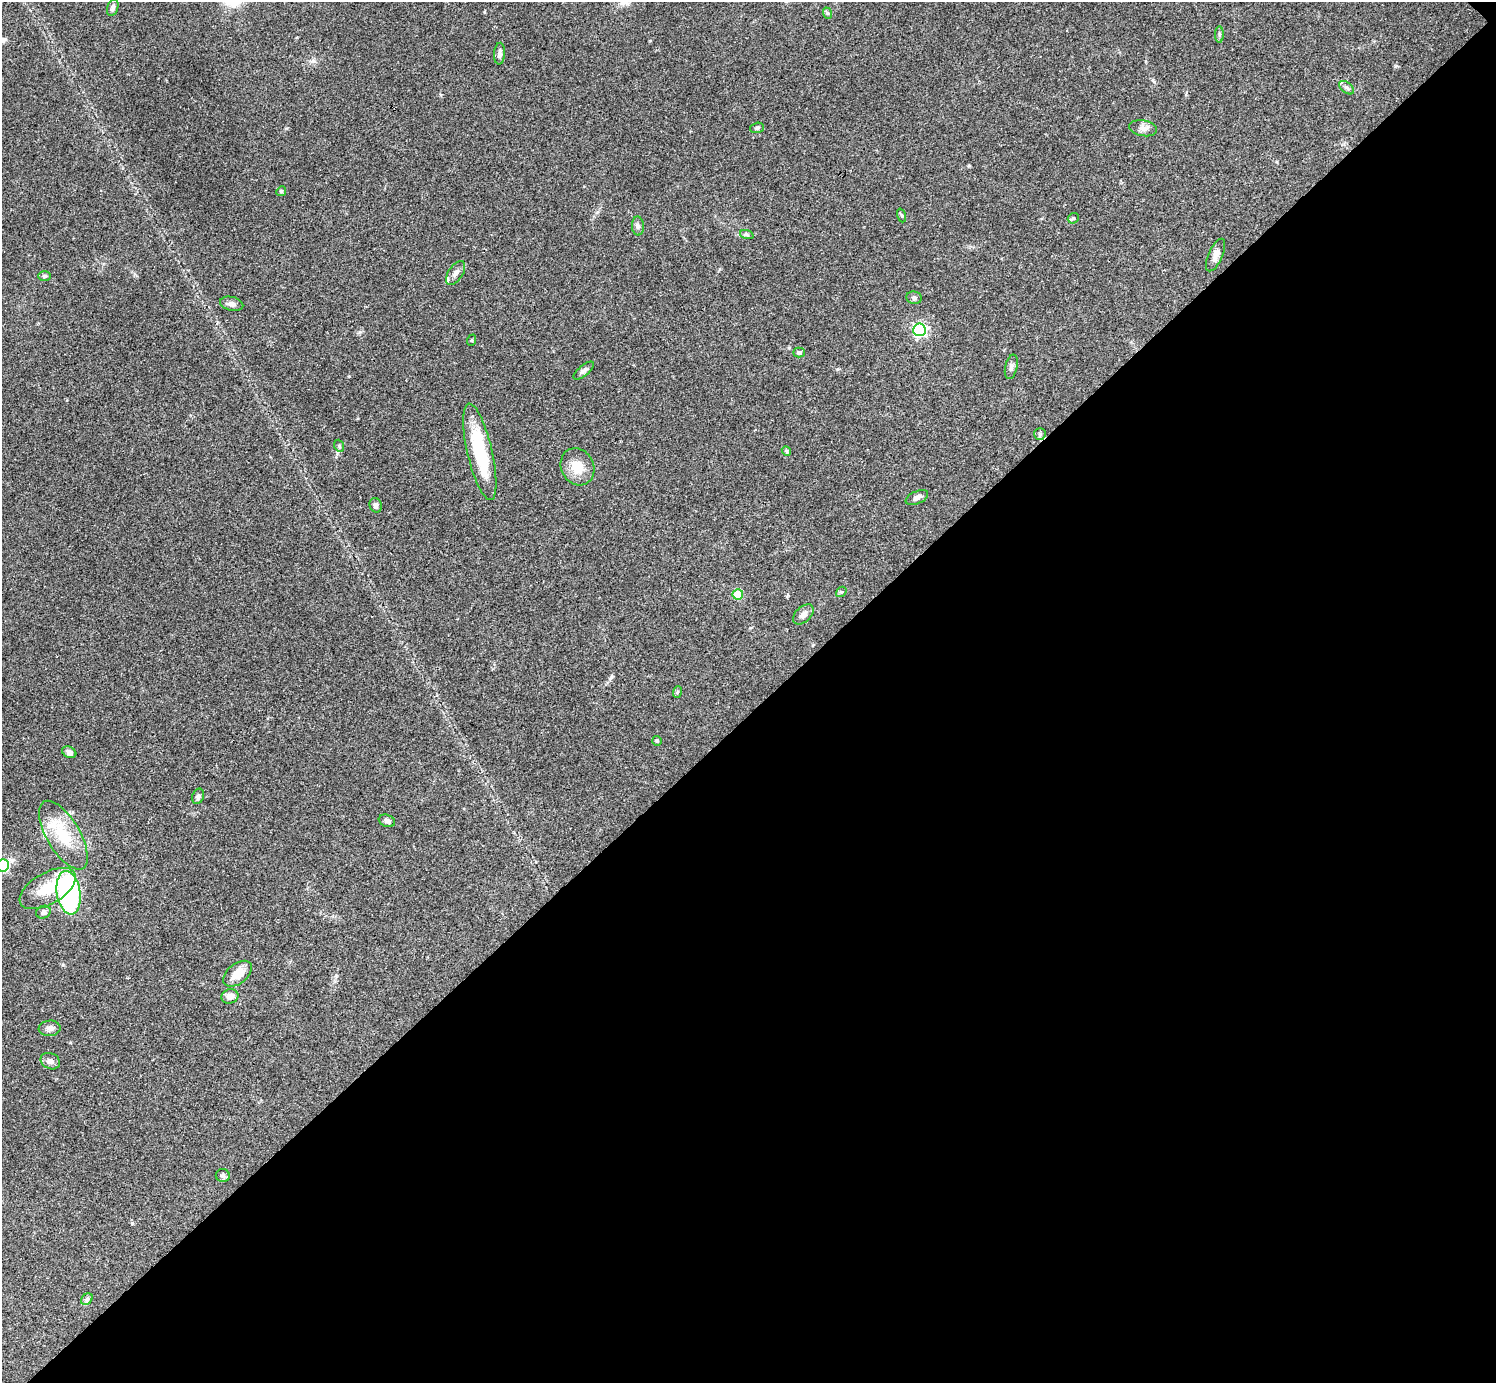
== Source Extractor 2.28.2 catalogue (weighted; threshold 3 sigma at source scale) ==
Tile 12 of 4 x 4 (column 4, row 3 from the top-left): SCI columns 4487-5980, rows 1681-3061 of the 5983 x 5983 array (HDU 1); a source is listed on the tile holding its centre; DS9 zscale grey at full resolution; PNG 1498 x 1385 px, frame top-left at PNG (2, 2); each listed source drawn as its Kron ellipse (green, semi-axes under 4 px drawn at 4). Shown black and unused: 48% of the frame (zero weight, under 3 of 4 exposures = <1% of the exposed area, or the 3 px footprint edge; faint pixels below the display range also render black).
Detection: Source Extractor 2.28.2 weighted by HDU 2 'WHT'; one run over the whole footprint, this tile lists its part. Background 0.0564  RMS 0.0048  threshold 0.0218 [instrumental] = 3 sigma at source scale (4.5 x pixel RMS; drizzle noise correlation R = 1.50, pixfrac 1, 0.05/0.05 arcsec/px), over >= 5 px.
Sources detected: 50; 2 inside a brighter listed object's ellipse — not listed separately; the other 48 listed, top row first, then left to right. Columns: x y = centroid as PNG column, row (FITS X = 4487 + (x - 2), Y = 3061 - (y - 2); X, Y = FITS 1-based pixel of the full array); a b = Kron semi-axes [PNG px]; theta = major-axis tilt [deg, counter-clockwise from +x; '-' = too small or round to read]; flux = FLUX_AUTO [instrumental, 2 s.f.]
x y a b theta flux
113 8 8 5 73 1.5
827 13 6 4 -70 0.67
1219 35 8 4 90 0.86
500 54 11 5 86 1.7
1347 88 8 5 -38 1.2
757 128 7 5 17 0.85
1143 128 14 8 -10 2.6
281 191 5 4 - 0.55
901 215 7 3 -71 0.61
1073 218 6 5 - 0.74
638 226 9 6 -88 1.4
747 235 7 4 -19 0.82
1216 255 17 7 66 3.2
456 273 13 7 56 2.7
45 276 6 5 - 0.91
914 298 7 6 - 1.2
232 304 12 6 -14 2
919 330 6 6 - 94
472 340 6 3 71 0.53
799 352 5 5 - 1.1
1011 367 12 6 77 1.6
584 371 12 5 40 1.6
1040 434 6 6 - 1.1
339 446 6 4 -69 0.76
786 451 5 4 - 0.67
480 452 49 12 -77 30
577 467 19 16 -63 8.5
917 497 12 6 24 2.1
376 505 7 6 - 1.3
841 592 6 4 41 0.63
738 594 5 5 - 18
803 614 12 7 42 2.5
677 692 6 3 71 0.54
657 741 5 5 - 0.73
69 752 7 5 -27 1.8
198 796 8 5 68 1.3
387 821 8 6 -20 1.7
63 835 39 16 -59 19
3 865 6 6 - 44
48 888 31 15 30 15
69 893 22 12 -81 96
43 912 7 6 - 1.7
238 974 16 10 39 7.2
230 996 8 7 - 3.3
50 1028 11 7 5 2.2
50 1061 10 8 -25 2
223 1176 7 6 - 1.3
87 1299 6 5 - 1.1
Isophote crosses this tile's border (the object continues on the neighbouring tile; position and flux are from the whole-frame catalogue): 1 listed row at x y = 3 865
Unlisted compact peaks at least as high as the median listed source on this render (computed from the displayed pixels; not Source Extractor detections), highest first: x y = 132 1223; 969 166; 1395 66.